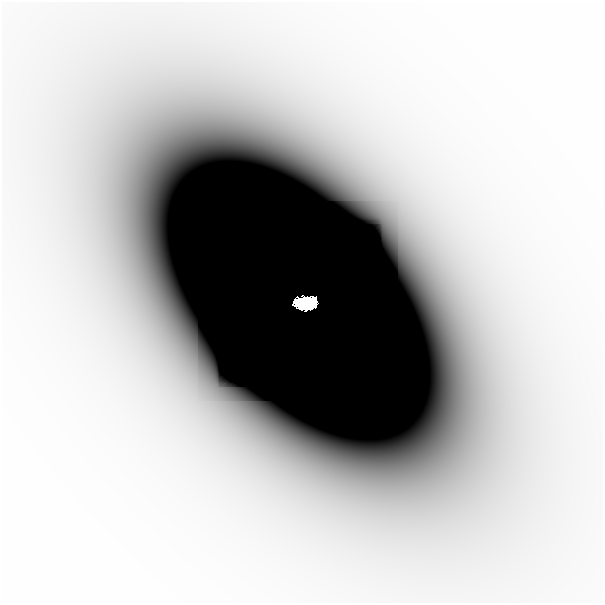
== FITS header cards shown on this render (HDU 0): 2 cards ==
NAXIS1  =                  601
NAXIS2  =                  601

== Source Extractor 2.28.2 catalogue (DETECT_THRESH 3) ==
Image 601 x 601 px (HDU 0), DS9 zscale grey, 1 PNG px = 1 image px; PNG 605 x 605 px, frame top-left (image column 1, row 601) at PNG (2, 2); no overlay
Background -2.33e-08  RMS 8.4e-09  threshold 2.53e-08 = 3 sigma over >= 5 px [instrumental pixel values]
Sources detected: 3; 2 with non-positive FLUX_AUTO (blend fragments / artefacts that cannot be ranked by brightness) are not listed; the other 1 listed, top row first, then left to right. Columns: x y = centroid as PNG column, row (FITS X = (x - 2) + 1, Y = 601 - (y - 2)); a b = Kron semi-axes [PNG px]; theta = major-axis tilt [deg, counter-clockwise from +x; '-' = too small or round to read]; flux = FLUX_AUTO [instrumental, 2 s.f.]
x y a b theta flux
306 303 17 10 7 8.6
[2 non-positive-flux detections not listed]